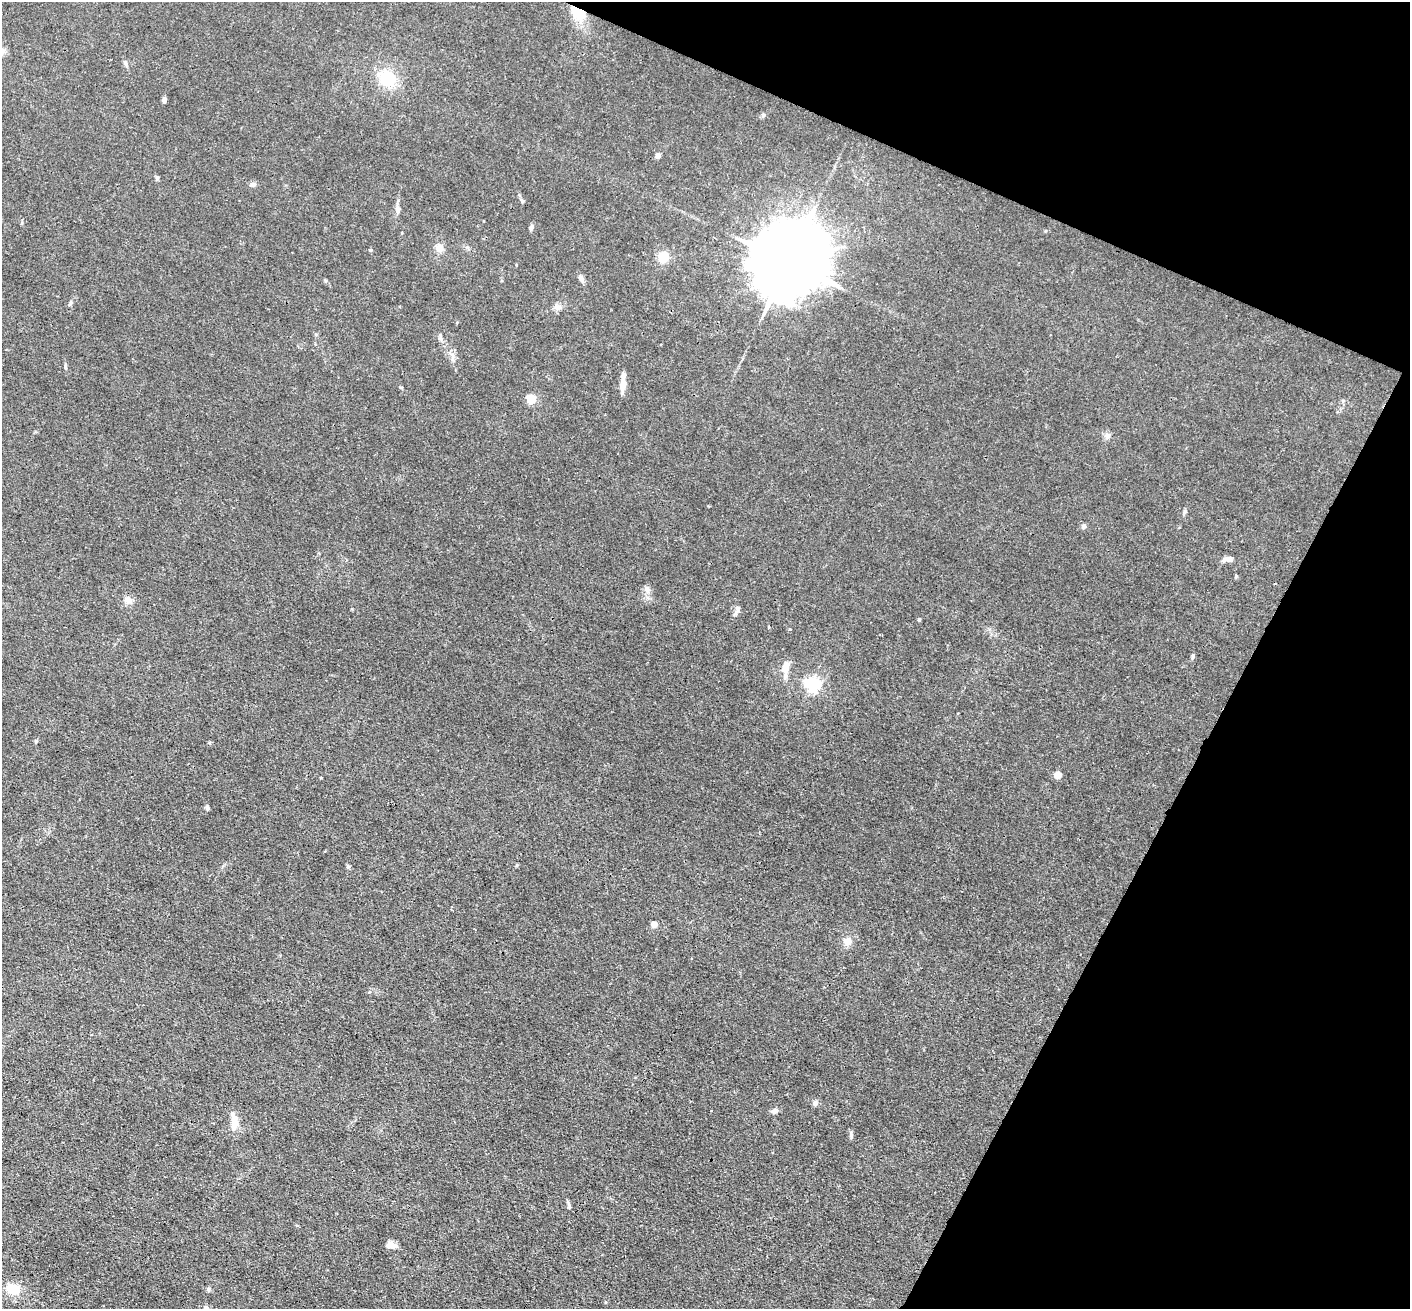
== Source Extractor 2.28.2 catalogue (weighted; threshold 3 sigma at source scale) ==
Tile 8 of 4 x 4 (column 4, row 2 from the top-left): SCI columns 4225-5632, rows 2892-4198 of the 5635 x 5648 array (HDU 1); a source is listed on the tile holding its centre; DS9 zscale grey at full resolution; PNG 1412 x 1311 px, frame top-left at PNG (2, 2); no overlay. Shown black and unused: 22% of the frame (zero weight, under 3 of 4 exposures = <1% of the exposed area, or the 3 px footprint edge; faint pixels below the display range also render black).
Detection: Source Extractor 2.28.2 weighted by HDU 2 'WHT'; one run over the whole footprint, this tile lists its part. Background 0.016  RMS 0.003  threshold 0.0135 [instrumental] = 3 sigma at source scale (4.5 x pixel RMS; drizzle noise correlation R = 1.50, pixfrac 1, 0.05/0.05 arcsec/px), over >= 5 px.
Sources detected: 49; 1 inside a brighter listed object's ellipse — not listed separately; the other 48 listed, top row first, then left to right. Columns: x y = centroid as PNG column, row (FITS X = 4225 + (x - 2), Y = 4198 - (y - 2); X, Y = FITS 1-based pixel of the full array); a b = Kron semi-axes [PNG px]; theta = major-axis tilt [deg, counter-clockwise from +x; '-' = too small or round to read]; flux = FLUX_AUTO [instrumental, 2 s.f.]
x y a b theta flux
577 13 16 11 -47 6.8
125 63 7 6 - 0.72
387 78 19 16 -53 10
164 99 6 4 -89 1
763 115 6 5 - 0.6
657 156 5 5 - 1.2
253 184 8 6 -8 0.74
522 201 6 4 -24 0.45
398 209 9 7 83 1.2
22 223 6 3 72 0.32
531 227 8 5 73 0.64
439 248 11 9 -89 1.9
370 250 5 3 - 0.27
663 257 12 10 -83 4.4
789 262 24 17 57 4300
581 278 9 6 -60 1
71 302 7 4 60 0.49
558 307 10 7 5 1.3
440 339 6 4 -1 0.54
452 355 10 5 -66 1.2
65 367 6 4 -84 0.44
623 384 11 7 82 2.8
531 399 5 5 - 18
1343 401 5 5 - 0.47
1107 436 8 8 - 1
1185 511 7 5 89 0.52
1084 526 7 6 - 0.71
1229 559 10 7 8 1.3
647 590 9 6 -50 1.1
128 600 10 9 - 1.7
737 609 9 6 -90 0.93
919 619 5 3 - 0.36
1193 656 7 4 80 0.55
786 667 15 9 81 3.5
812 684 6 6 - 69
36 741 5 4 - 0.37
1058 775 5 4 - 5.6
207 808 8 3 -81 0.47
348 867 6 4 1 0.4
654 925 5 4 - 4.1
848 942 10 9 - 2
815 1103 6 6 - 1
775 1111 7 6 - 1.2
234 1122 20 8 88 3.9
851 1136 12 2 -86 0.52
569 1205 12 2 -78 0.5
391 1245 12 7 -2 1.8
12 1289 14 11 -20 5.7
Overlapping masked pixels (flux is a lower limit): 1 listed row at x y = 577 13
Unlisted compact peaks at least as high as the median listed source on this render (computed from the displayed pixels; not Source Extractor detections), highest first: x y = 517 865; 1236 576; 790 629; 325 281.